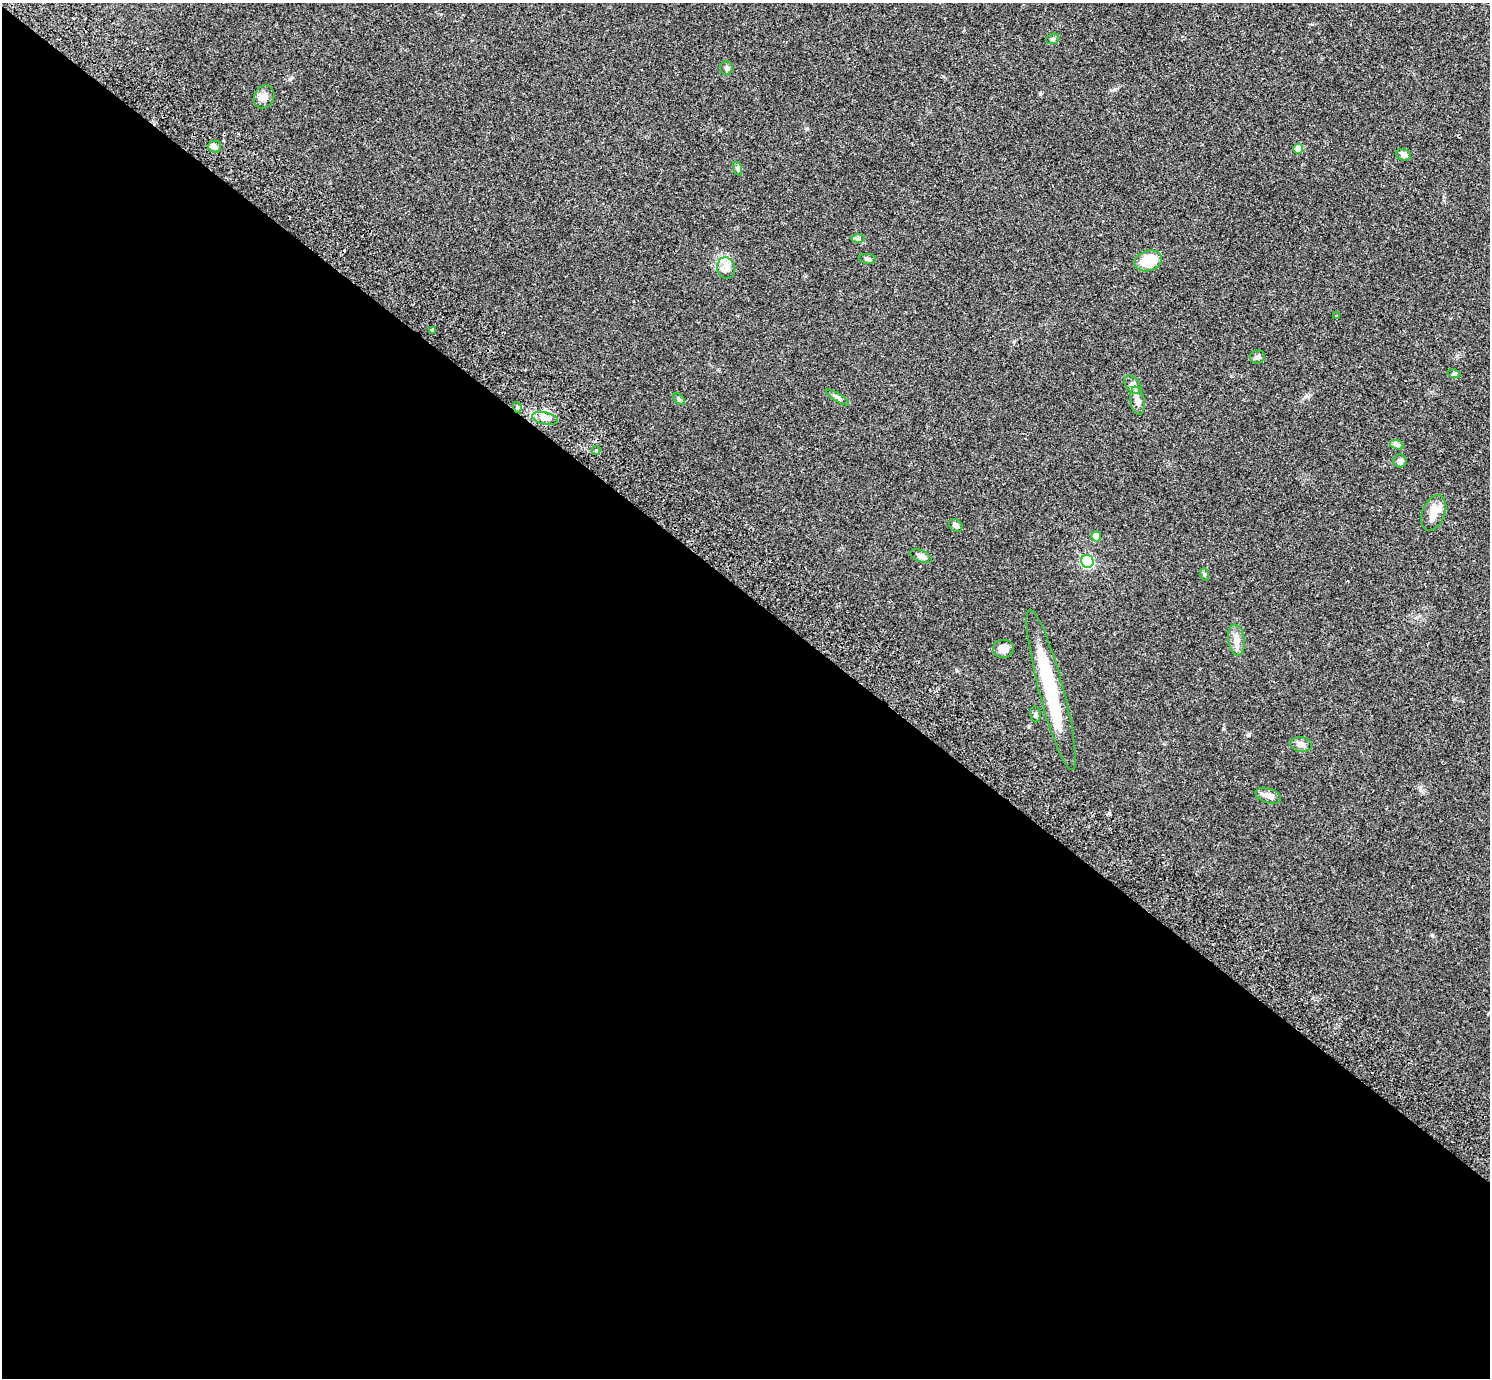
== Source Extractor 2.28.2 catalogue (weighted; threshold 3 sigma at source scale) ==
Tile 14 of 4 x 4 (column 2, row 4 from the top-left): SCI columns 1528-3015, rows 205-1580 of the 6035 x 6052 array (HDU 1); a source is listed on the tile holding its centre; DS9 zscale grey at full resolution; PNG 1492 x 1380 px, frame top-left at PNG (2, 3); each listed source drawn as its Kron ellipse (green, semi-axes under 4 px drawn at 4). Shown black and unused: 57% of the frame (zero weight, under 2 of 3 exposures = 3% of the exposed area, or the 3 px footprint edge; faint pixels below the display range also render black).
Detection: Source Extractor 2.28.2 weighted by HDU 2 'WHT'; one run over the whole footprint, this tile lists its part. Background 0.0836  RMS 0.0076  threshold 0.034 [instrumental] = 3 sigma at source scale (4.5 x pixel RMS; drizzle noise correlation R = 1.50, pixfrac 1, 0.05/0.05 arcsec/px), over >= 5 px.
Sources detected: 37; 1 inside a brighter object's white glare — neither listed nor drawn; the other 36 listed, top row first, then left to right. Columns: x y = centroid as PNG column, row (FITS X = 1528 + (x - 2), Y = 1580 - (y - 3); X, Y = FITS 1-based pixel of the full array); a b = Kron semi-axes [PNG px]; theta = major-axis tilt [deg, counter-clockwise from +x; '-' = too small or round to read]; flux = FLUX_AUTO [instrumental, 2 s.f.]
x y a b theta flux
1053 39 7 5 20 1.3
726 68 7 6 - 1.7
264 97 12 10 65 5
214 146 6 6 - 3.2
1298 149 5 5 - 8.9
1404 155 7 6 - 3
738 169 7 4 -71 1.3
858 239 7 4 0 1.3
867 259 8 5 -5 1.8
1148 261 14 10 17 18
726 268 11 9 -75 4.9
1337 316 3 2 - 0.78
432 330 3 3 - 6.2
1258 357 7 6 - 1.8
1454 374 6 4 -18 0.97
1133 385 11 7 -49 2.9
838 397 13 3 -32 1.8
679 399 7 4 -45 1.1
1137 401 14 7 -80 4.2
517 407 5 3 - 0.89
545 418 13 6 -12 4
1397 445 7 4 -19 1.5
596 450 4 3 - 1.2
1400 461 6 6 - 2.3
1434 513 19 11 68 11
956 525 7 6 - 2.3
1096 536 5 5 - 11
921 556 11 6 -21 3.4
1087 561 6 6 - 92
1204 574 6 4 -71 1
1236 640 16 8 -82 5.5
1003 649 10 9 - 5.8
1051 690 83 12 -75 63
1035 714 8 5 -83 1.4
1301 744 11 7 -11 3.6
1268 796 13 7 -18 5.1
Unlisted compact peaks at least as high as the median listed source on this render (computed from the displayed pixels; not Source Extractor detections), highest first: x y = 291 78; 1432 935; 956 670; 1040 94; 807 129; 1115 89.